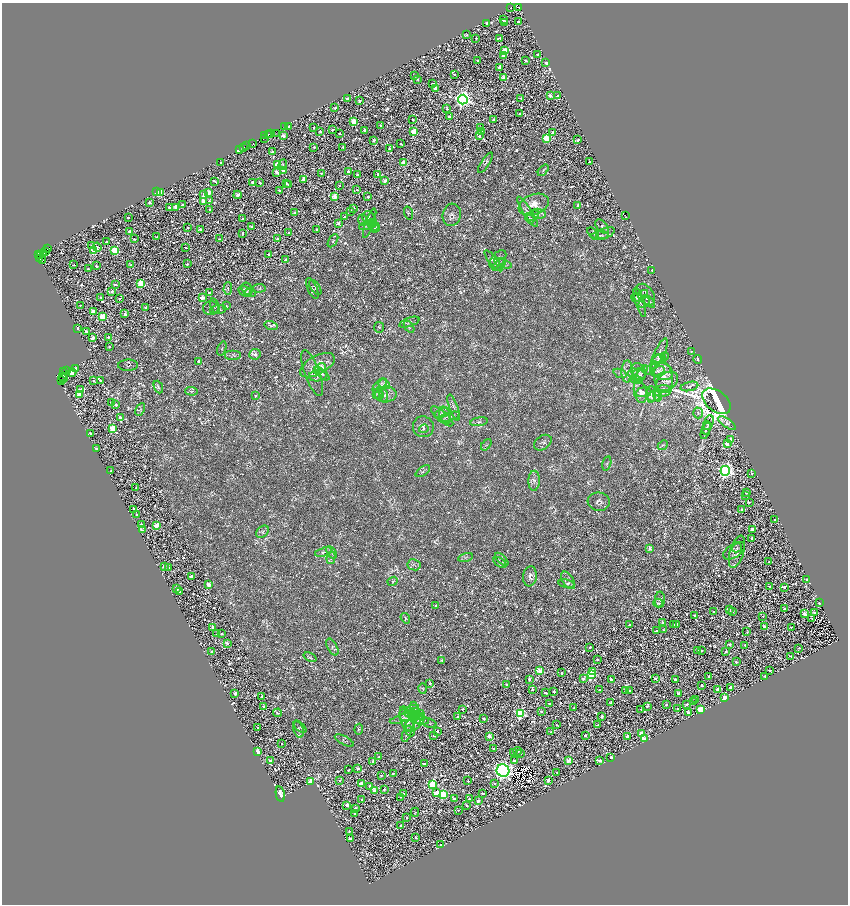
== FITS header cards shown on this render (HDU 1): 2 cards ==
NAXIS1  =                 1692
NAXIS2  =                 1804

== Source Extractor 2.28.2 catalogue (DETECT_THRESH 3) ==
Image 1692 x 1804 px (HDU 1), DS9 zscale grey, zoomed out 1/2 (1 PNG px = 2 x 2 image px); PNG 850 x 906 px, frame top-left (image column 1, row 1803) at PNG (2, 3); each listed source drawn as its Kron ellipse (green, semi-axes under 4 px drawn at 4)
Background 1.98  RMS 2.4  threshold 7.22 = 3 sigma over >= 5 px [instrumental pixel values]
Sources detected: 1940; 233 cannot appear on this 1/2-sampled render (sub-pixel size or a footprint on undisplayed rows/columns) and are neither listed nor drawn; of the other 1707, the 500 brightest by FLUX_AUTO listed and drawn (1207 fainter detections omitted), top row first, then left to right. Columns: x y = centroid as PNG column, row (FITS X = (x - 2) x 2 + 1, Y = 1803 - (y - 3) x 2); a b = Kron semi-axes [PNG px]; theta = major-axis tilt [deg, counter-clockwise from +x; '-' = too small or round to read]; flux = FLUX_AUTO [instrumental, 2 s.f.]
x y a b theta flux
518 7 3 1 - 660
511 8 2 2 - 2200
503 20 2 2 - 2500
505 22 2 2 - 620
519 22 3 2 - 1800
487 23 2 2 - 2100
466 35 3 2 - 810
476 38 2 2 - 630
500 38 3 2 - 1700
505 50 3 2 - 8800
537 55 2 2 - 1100
503 56 3 2 - 3100
477 60 2 2 - 1700
526 60 2 2 - 1400
546 63 2 2 - 2000
499 67 2 2 - 4600
454 74 2 2 - 1100
414 76 2 2 - 1300
503 77 3 2 - 3600
418 79 3 2 - 730
433 84 3 2 - 1700
435 88 2 2 - 5000
550 95 2 2 - 6000
558 96 2 2 - 3500
521 98 3 2 - 1000
347 99 2 2 - 1800
463 99 5 5 - 210000
359 100 3 3 - 880
335 108 2 2 - 1200
447 109 2 2 - 1800
520 113 2 2 - 970
450 117 3 2 - 3800
494 119 2 2 - 2500
413 120 2 2 - 1000
354 122 3 3 - 16000
380 125 2 2 - 1300
285 127 3 2 - 700
289 127 2 2 - 3500
314 127 2 2 - 760
481 127 3 2 - 690
332 130 3 2 - 720
364 130 2 2 - 3200
320 131 2 2 - 1300
481 131 3 3 - 5500
414 132 3 3 - 20000
271 133 2 2 - 5100
277 133 2 1 - 710
339 133 2 2 - 700
553 133 2 2 - 6700
269 135 3 2 - 13000
265 136 2 1 - 1300
283 136 2 2 - 4400
479 136 2 2 - 1600
264 139 3 2 - 1900
546 139 3 3 - 27000
374 140 3 2 - 1200
578 140 3 2 - 1200
253 143 3 1 - 3200
401 144 3 2 - 780
247 146 2 1 - 3300
244 147 2 2 - 10000
314 147 2 2 - 1400
343 147 3 2 - 830
389 149 2 2 - 1200
239 150 3 2 - 17000
272 152 2 2 - 820
590 161 2 2 - 720
221 163 2 2 - 670
404 163 3 2 - 12000
485 163 12 3 56 940
278 165 3 3 - 16000
283 165 5 3 - 620
543 170 7 3 51 700
283 171 3 2 - 3500
348 171 2 2 - 2900
277 172 3 2 - 4100
321 173 2 2 - 750
378 174 2 2 - 1900
357 175 2 2 - 2100
304 179 3 2 - 9500
215 181 4 2 - 1400
385 181 2 2 - 5100
252 182 2 2 - 2100
260 183 2 2 - 1400
286 183 2 2 - 1500
289 185 2 2 - 1600
339 185 2 2 - 770
279 190 2 2 - 970
357 190 2 2 - 750
157 192 4 2 - 2000
160 192 3 3 - 20000
209 192 3 2 - 8900
204 194 3 2 - 4500
237 195 4 2 - 2200
335 196 3 2 - 8600
368 197 2 2 - 1900
209 200 2 2 - 920
203 201 3 2 - 7600
150 202 2 2 - 2400
182 205 2 2 - 700
534 205 16 10 22 6600
578 205 2 2 - 2400
170 207 4 3 - 2800
176 207 3 2 - 5900
354 208 2 2 - 970
210 209 2 2 - 770
350 211 2 2 - 1000
527 212 18 4 -57 2300
294 213 3 2 - 640
408 213 7 3 -72 670
538 214 7 5 -6 1500
452 215 11 9 78 2300
625 215 4 1 - 780
533 216 7 4 28 1200
128 217 2 2 - 910
344 217 3 2 - 610
368 218 7 6 - 1100
530 218 5 4 - 730
243 219 2 2 - 900
363 220 5 4 - 850
338 223 3 2 - 1700
370 223 15 4 71 1600
372 223 5 4 - 810
366 225 8 3 18 930
252 227 2 2 - 4100
374 227 5 3 - 760
602 227 8 5 -47 1300
188 228 2 2 - 630
375 228 5 2 - 640
200 229 3 2 - 1100
317 229 2 2 - 1000
130 231 2 2 - 2100
242 233 2 2 - 1100
289 233 3 2 - 2200
593 233 7 4 -41 930
605 233 9 5 22 1600
600 236 9 4 6 1300
157 237 2 2 - 1800
134 239 2 2 - 720
220 239 3 2 - 910
278 239 2 2 - 4100
333 241 7 3 58 640
106 242 2 2 - 1900
91 245 3 2 - 670
97 247 4 3 - 1500
185 247 2 2 - 830
47 249 3 2 - 4000
94 250 3 3 - 15000
115 250 3 3 - 26000
45 252 2 1 - 5000
43 253 4 3 - 19000
38 254 3 2 - 39000
269 254 2 2 - 1000
40 256 2 1 - 3500
40 258 2 1 - 2900
498 259 11 6 50 2700
43 260 2 1 - 1400
285 260 3 3 - 980
493 261 13 4 -51 1300
503 263 9 4 -19 1200
187 264 2 2 - 840
73 265 2 2 - 650
131 265 2 2 - 920
499 265 8 3 40 1200
96 266 2 2 - 1200
88 269 2 2 - 760
652 270 2 2 - 1400
141 283 3 3 - 24000
115 285 4 2 - 1400
315 287 8 4 -55 1100
228 288 6 4 88 690
259 288 6 4 7 720
312 288 11 5 -67 1000
247 289 6 5 - 890
112 291 3 2 - 1400
245 292 7 4 -33 1600
209 293 2 2 - 1700
250 293 6 4 -2 650
646 295 12 7 -55 2600
640 296 9 4 31 1000
101 297 3 3 - 730
202 297 2 2 - 6100
120 298 2 2 - 610
636 298 5 4 - 620
649 301 8 4 -45 820
640 302 15 4 -72 1700
644 303 6 4 33 1400
80 305 2 2 - 700
215 306 8 4 -71 940
226 306 3 2 - 650
146 308 2 2 - 2000
211 308 8 7 - 1600
218 309 8 4 7 1200
94 311 2 2 - 7300
125 314 2 2 - 3300
102 316 3 3 - 15000
409 322 10 4 20 1600
271 326 7 3 -17 620
379 327 5 5 - 740
409 327 6 4 -51 710
77 328 2 2 - 2500
86 331 3 2 - 1100
108 337 2 2 - 1600
93 338 3 2 - 3700
109 347 2 2 - 1600
222 348 7 3 72 650
691 351 2 2 - 630
255 354 6 5 - 1400
659 354 17 5 65 2800
233 355 8 5 0 1100
664 356 4 4 - 670
659 358 7 3 5 800
698 359 4 3 - 940
657 360 5 3 - 790
199 361 3 2 - 810
128 365 10 5 2 1000
317 365 19 9 29 6100
76 368 3 3 - 1100
321 368 6 4 32 4600
67 370 4 2 - 210000
648 370 6 3 -5 900
657 371 8 4 17 1000
662 371 12 8 -23 3600
63 372 2 2 - 7900
72 372 4 3 - 7600
627 372 11 6 89 2400
639 372 9 7 -58 2500
312 373 24 7 -70 3600
620 373 7 2 -22 680
633 373 5 3 - 890
322 374 9 4 -37 1100
639 375 7 6 - 1700
641 375 11 4 61 1600
318 376 9 6 6 2200
63 377 3 2 - 4900
663 377 16 9 -82 4900
63 379 3 1 - 5100
61 380 3 2 - 3500
100 380 2 2 - 1100
636 380 6 3 -11 990
94 381 4 2 - 950
667 381 12 8 33 3100
384 384 6 5 - 1200
380 386 9 4 46 1600
689 386 9 4 14 1000
158 387 6 3 -68 700
80 390 3 2 - 3700
191 391 6 3 -3 620
662 391 9 5 6 1900
640 392 11 6 -77 2700
644 392 8 5 7 1200
378 393 6 4 63 1100
79 394 3 3 - 7100
386 394 10 8 3 3100
651 394 8 4 86 790
379 395 4 3 - 620
383 395 6 4 -83 1100
255 396 3 2 - 640
653 396 6 5 - 1300
657 396 6 4 -78 870
716 401 16 10 -38 490000
111 403 2 2 - 1600
116 405 2 2 - 1600
454 408 14 3 -70 1200
140 409 7 3 63 680
443 413 9 4 19 1100
698 413 5 4 - 920
445 415 9 5 -67 1700
442 416 14 5 -41 1800
449 417 11 3 16 1000
121 418 3 2 - 8000
479 422 9 3 9 860
708 423 8 5 69 1300
727 423 10 4 -35 1700
423 427 10 10 - 2800
112 428 3 3 - 17000
706 428 7 3 74 880
424 429 4 3 - 750
706 431 9 3 70 1100
90 433 2 2 - 1000
730 439 3 2 - 2400
543 443 10 6 35 1600
727 444 2 2 - 6800
486 445 6 3 52 630
663 445 5 4 - 720
96 449 3 2 - 1800
607 464 7 3 75 630
111 471 2 2 - 650
423 471 8 4 35 970
725 471 5 5 - 140000
752 473 2 2 - 740
534 481 10 5 88 1700
136 487 2 2 - 680
746 493 2 2 - 740
746 495 2 2 - 820
599 502 11 9 -7 2200
749 502 2 2 - 1000
134 509 3 2 - 2600
742 509 2 2 - 1600
137 515 2 2 - 1800
774 519 2 2 - 940
141 524 2 2 - 2100
157 525 3 3 - 14000
752 529 2 2 - 5200
142 530 4 2 - 760
263 532 7 5 40 1500
752 538 2 2 - 2300
650 548 4 3 - 1900
737 548 5 3 - 690
734 551 12 6 33 1900
323 552 9 2 16 860
332 552 7 3 -56 990
737 552 17 7 73 2300
465 557 7 3 14 910
331 558 6 3 79 810
502 559 8 3 -43 830
500 562 7 3 -31 850
769 562 2 2 - 730
414 565 6 5 - 1100
164 567 2 2 - 3500
168 568 2 2 - 660
191 576 2 2 - 4300
530 576 10 6 82 2400
568 580 10 5 -59 1900
807 580 2 2 - 1100
393 581 5 4 - 660
209 584 2 2 - 10000
566 584 8 4 -8 1100
770 586 2 2 - 890
784 587 3 2 - 1500
177 589 3 2 - 1200
179 592 2 2 - 3600
660 600 8 5 90 1200
658 603 5 3 - 1100
819 603 2 2 - 1800
436 606 2 2 - 1000
784 609 2 2 - 1500
730 610 3 2 - 1300
733 611 2 2 - 820
713 612 2 2 - 620
814 613 2 2 - 1200
804 614 3 2 - 6100
694 615 2 2 - 750
763 616 2 2 - 670
405 618 5 4 - 680
812 618 3 2 - 650
663 623 3 2 - 1300
676 624 2 2 - 1100
630 625 2 2 - 1200
674 625 3 2 - 900
765 626 2 2 - 4800
213 627 4 2 - 2500
791 627 2 2 - 710
664 630 2 2 - 700
656 631 4 2 - 2100
747 632 3 2 - 700
216 634 2 2 - 770
222 634 2 2 - 850
227 643 2 2 - 3700
730 644 3 2 - 920
745 645 2 2 - 1500
332 647 9 5 -60 1100
590 647 2 2 - 1200
799 648 3 2 - 620
698 650 2 2 - 4300
212 651 2 2 - 990
702 651 2 2 - 680
726 651 2 2 - 1600
790 656 4 2 - 770
310 657 7 4 -23 850
597 659 2 2 - 970
442 660 4 3 - 700
736 662 2 2 - 940
769 670 2 2 - 760
540 671 3 3 - 15000
593 672 3 2 - 4200
561 673 2 2 - 870
591 674 4 3 - 49000
709 676 2 2 - 2300
765 676 2 2 - 1400
655 678 2 2 - 1200
529 679 2 2 - 1900
583 679 2 2 - 2900
611 680 2 2 - 2500
675 680 2 2 - 3400
430 683 2 2 - 730
506 684 2 2 - 1500
702 685 2 2 - 1600
730 688 3 2 - 1800
423 689 5 4 - 890
532 689 3 2 - 740
717 689 3 2 - 2200
600 690 2 2 - 1700
625 690 2 2 - 640
630 691 2 2 - 6000
554 692 2 2 - 1700
545 693 3 2 - 1100
679 693 2 2 - 3200
235 694 2 2 - 4900
262 696 2 2 - 780
725 698 3 2 - 17000
696 700 2 2 - 820
694 701 4 2 - 620
610 703 2 2 - 630
550 704 2 2 - 2200
666 704 2 2 - 800
687 704 4 2 - 700
647 706 2 2 - 1400
263 707 2 2 - 1600
574 708 2 2 - 740
415 709 7 3 -75 940
462 709 2 2 - 780
641 709 2 2 - 630
677 709 2 2 - 1800
701 709 3 3 - 23000
412 711 8 6 30 1500
541 711 2 2 - 1300
277 713 4 2 - 680
688 713 4 2 - 3800
407 714 8 6 18 2100
416 714 9 5 -13 1300
520 714 4 4 - 52000
458 716 3 2 - 1600
602 716 2 2 - 3100
404 718 14 3 19 800
419 719 6 3 -61 710
483 719 3 2 - 880
407 721 16 6 -72 3200
422 721 7 3 -2 820
414 723 12 6 40 2500
429 723 8 2 -12 620
409 725 5 4 - 940
556 725 2 2 - 620
597 725 4 2 - 940
300 727 7 4 -38 920
257 728 2 2 - 770
298 729 9 5 -75 1400
359 729 5 4 - 740
437 731 2 2 - 1600
551 732 2 2 - 970
642 733 3 2 - 9200
407 734 8 3 69 720
585 735 2 2 - 1100
434 736 3 2 - 690
489 736 2 2 - 5500
627 736 2 2 - 5600
644 739 4 2 - 7900
344 740 10 4 -28 990
282 744 2 2 - 760
493 749 2 2 - 930
257 751 3 2 - 10000
517 751 4 2 - 1200
514 753 2 2 - 2300
520 753 3 2 - 860
378 757 3 3 - 740
611 757 2 2 - 2300
270 760 2 2 - 2700
568 760 2 2 - 9100
373 761 2 2 - 1500
514 761 3 2 - 2200
600 761 4 2 - 3000
424 764 2 2 - 1700
358 768 2 2 - 1900
348 770 2 2 - 760
503 771 6 6 - 220000
557 772 2 2 - 740
393 774 2 2 - 910
381 775 2 2 - 1000
340 780 3 2 - 840
548 780 2 2 - 4500
310 781 4 3 - 6900
468 781 2 2 - 850
495 783 3 2 - 690
362 784 3 2 - 15000
432 784 3 3 - 38000
370 786 2 2 - 1900
384 789 2 2 - 1200
374 790 2 2 - 4900
437 793 3 3 - 14000
483 793 2 2 - 780
280 794 8 4 -78 4000
404 794 2 2 - 3400
443 795 3 3 - 27000
401 797 2 2 - 720
454 798 3 2 - 1600
362 799 2 2 - 1300
469 799 3 2 - 650
478 801 2 2 - 3300
347 805 2 2 - 3200
466 805 2 2 - 620
355 808 3 2 - 1000
458 810 2 2 - 640
415 812 5 3 - 660
355 813 2 2 - 650
407 818 2 2 - 840
401 826 3 2 - 1400
350 831 2 2 - 610
416 837 3 2 - 1000
351 838 3 2 - 3600
441 845 2 2 - 2000
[1207 fainter detections neither listed nor drawn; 233 sub-pixel or undisplayed-footprint detections neither listed nor drawn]